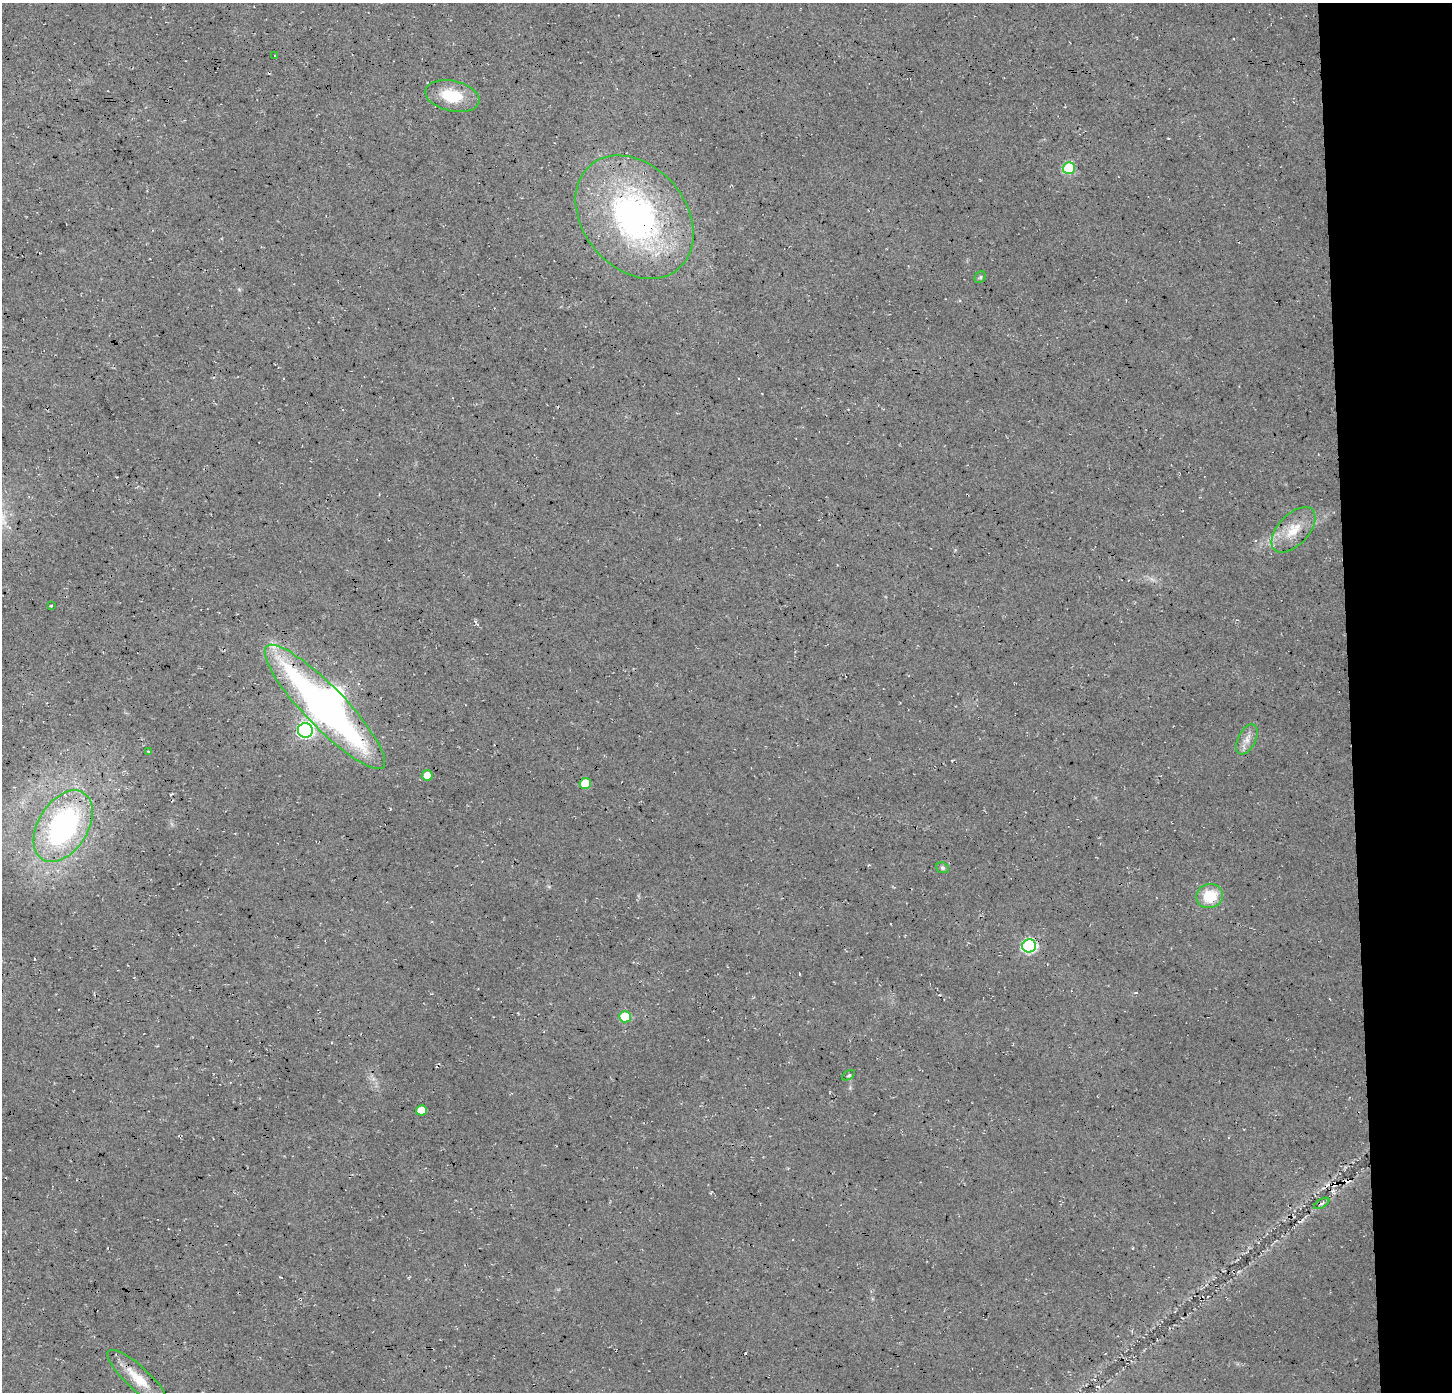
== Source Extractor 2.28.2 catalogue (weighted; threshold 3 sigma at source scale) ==
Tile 6 of 3 x 3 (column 3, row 2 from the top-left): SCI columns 2942-4391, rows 1390-2779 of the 4431 x 4174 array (HDU 1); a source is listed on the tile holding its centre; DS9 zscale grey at full resolution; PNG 1454 x 1394 px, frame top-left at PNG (2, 3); each listed source drawn as its Kron ellipse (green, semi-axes under 4 px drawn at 4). Shown black and unused: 7% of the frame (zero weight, under 3 of 4 exposures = <1% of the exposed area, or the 3 px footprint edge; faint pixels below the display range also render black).
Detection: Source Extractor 2.28.2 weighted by HDU 2 'WHT'; one run over the whole footprint, this tile lists its part. Background 0.035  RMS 0.0063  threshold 0.0284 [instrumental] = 3 sigma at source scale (4.5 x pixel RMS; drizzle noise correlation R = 1.50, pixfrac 1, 0.0396/0.0396 arcsec/px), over >= 5 px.
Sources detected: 28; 1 inside a brighter object's white glare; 5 cosmic-ray / hot-pixel residue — neither listed nor drawn; the other 22 listed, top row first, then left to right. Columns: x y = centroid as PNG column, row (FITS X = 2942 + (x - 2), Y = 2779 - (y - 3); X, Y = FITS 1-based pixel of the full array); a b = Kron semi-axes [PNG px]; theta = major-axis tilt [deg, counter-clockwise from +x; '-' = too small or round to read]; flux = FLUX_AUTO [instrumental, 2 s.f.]
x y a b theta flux
275 56 3 2 - 0.58
452 96 27 15 -12 22
1069 168 6 6 - 36
635 217 68 51 -49 190
980 277 6 5 - 0.93
1293 530 28 15 47 15
51 606 3 2 - 0.6
325 707 84 20 -46 290
305 730 7 7 - 130
1247 739 16 9 64 5.3
148 751 4 2 - 0.5
427 775 5 5 - 6.5
585 783 6 5 - 17
63 826 39 25 58 130
942 868 7 5 -21 1.3
1210 896 13 12 - 19
1029 946 7 6 - 100
625 1017 6 5 - 21
849 1075 7 3 30 0.79
421 1110 5 5 - 10
1322 1203 8 3 30 1.2
138 1378 40 11 -43 16
Overlapping masked pixels (flux is a lower limit): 2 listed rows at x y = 325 707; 1029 946